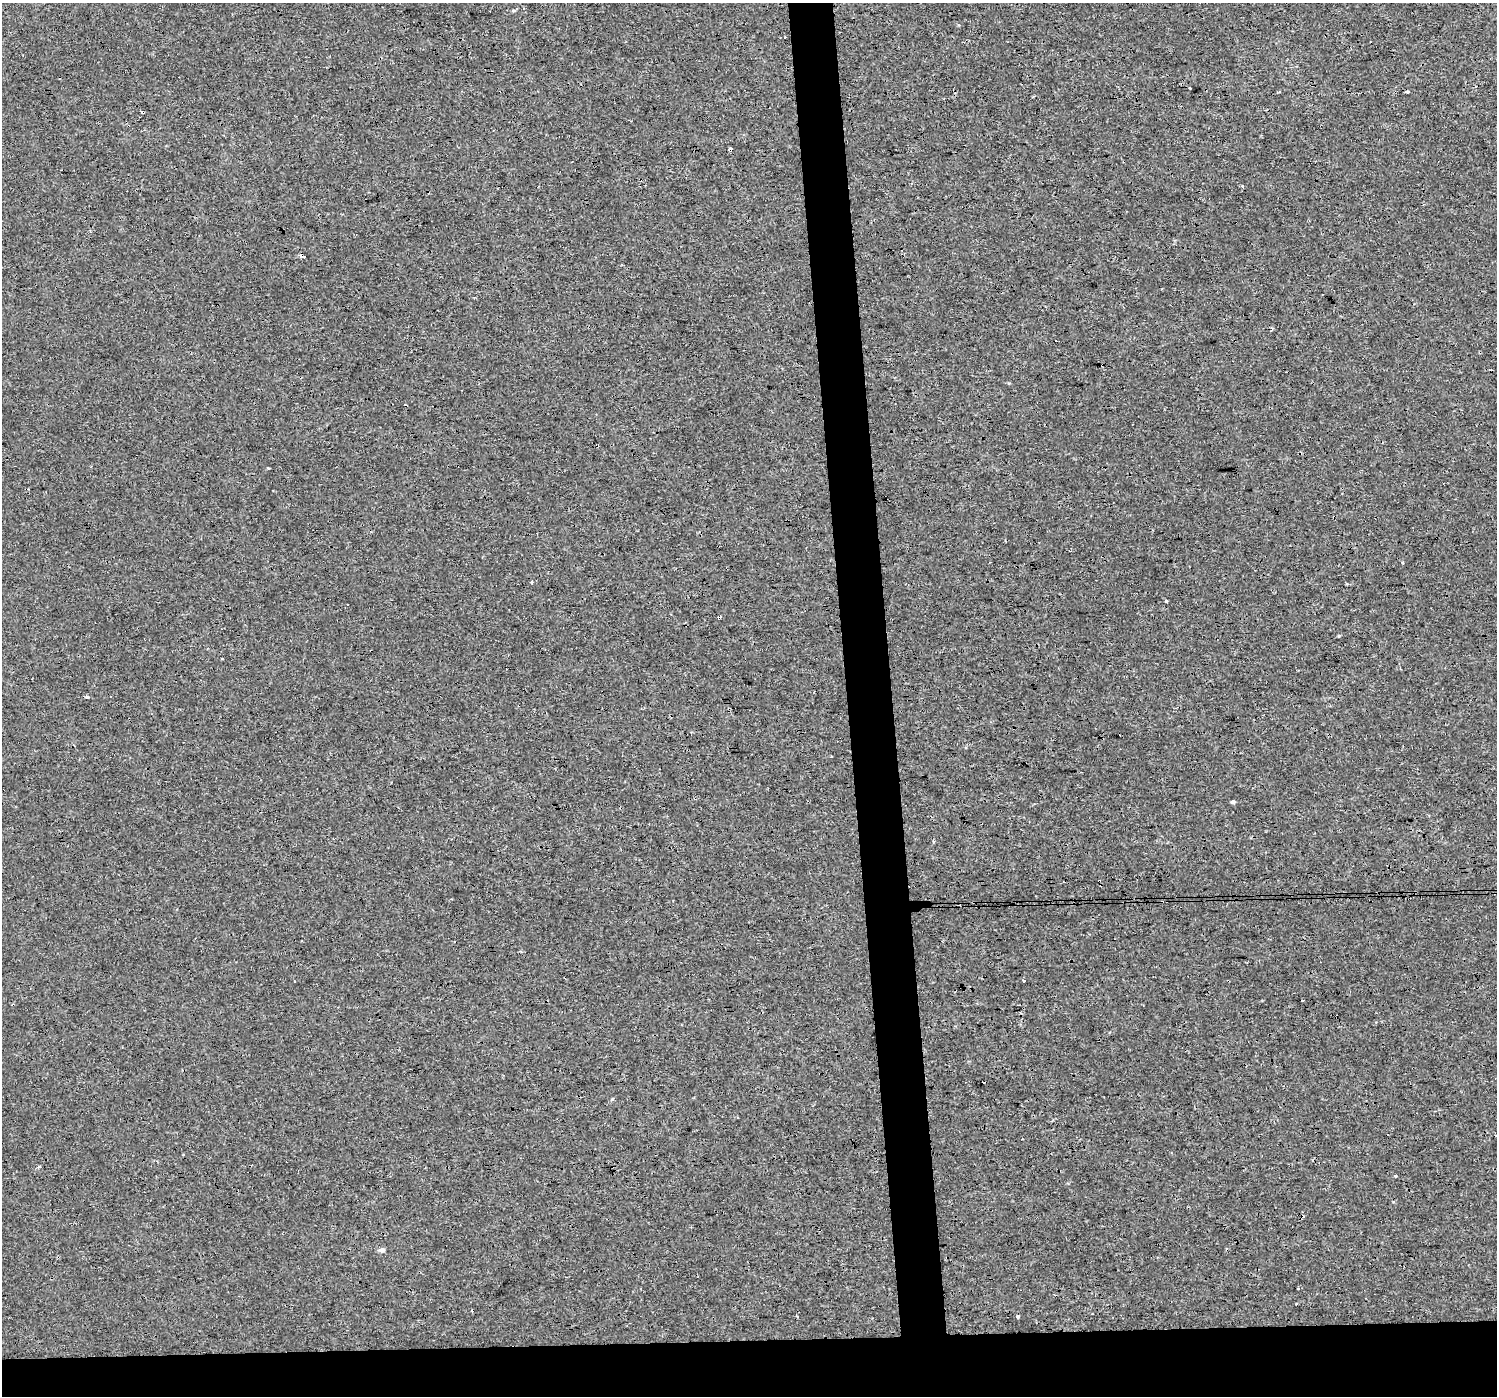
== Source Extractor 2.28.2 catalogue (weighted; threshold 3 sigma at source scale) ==
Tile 8 of 3 x 3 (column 2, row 3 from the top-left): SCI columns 1495-2989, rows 4-1397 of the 4483 x 4230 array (HDU 1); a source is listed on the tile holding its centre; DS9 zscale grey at full resolution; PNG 1499 x 1398 px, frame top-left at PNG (2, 3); no overlay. Shown black and unused: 7% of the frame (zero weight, under 3 of 4 exposures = <1% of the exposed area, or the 3 px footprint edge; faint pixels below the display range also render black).
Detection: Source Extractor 2.28.2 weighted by HDU 2 'WHT'; one run over the whole footprint, this tile lists its part. Background 8.61e-04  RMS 0.0018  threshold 0.00808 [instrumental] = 3 sigma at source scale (4.5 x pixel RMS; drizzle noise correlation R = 1.50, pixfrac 1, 0.0396/0.0396 arcsec/px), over >= 5 px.
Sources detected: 29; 9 cosmic-ray / hot-pixel residue — not listed; the other 20 listed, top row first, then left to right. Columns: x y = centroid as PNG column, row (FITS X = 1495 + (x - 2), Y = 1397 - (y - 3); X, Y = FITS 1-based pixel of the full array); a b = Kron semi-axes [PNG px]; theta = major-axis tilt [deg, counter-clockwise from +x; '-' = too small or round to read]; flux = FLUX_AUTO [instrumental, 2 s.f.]
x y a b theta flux
1475 86 4 3 - 0.4
1280 91 3 3 - 0.35
1408 92 3 3 - 0.38
143 112 3 3 - 0.94
730 149 4 3 - 0.79
268 468 3 2 - 0.17
1403 563 4 2 - 0.16
531 582 3 3 - 0.38
1166 601 3 3 - 0.25
222 659 3 3 - 0.31
87 697 4 3 - 1.1
1233 802 5 4 - 0.35
933 841 4 3 - 0.24
1024 981 3 3 - 0.22
612 1099 5 4 - 0.25
1395 1176 3 3 - 0.19
1393 1202 4 4 - 0.2
382 1250 7 6 - 0.56
1298 1288 3 3 - 0.55
1018 1316 4 3 - 0.7
Overlapping masked pixels (flux is a lower limit): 2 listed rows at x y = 143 112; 730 149